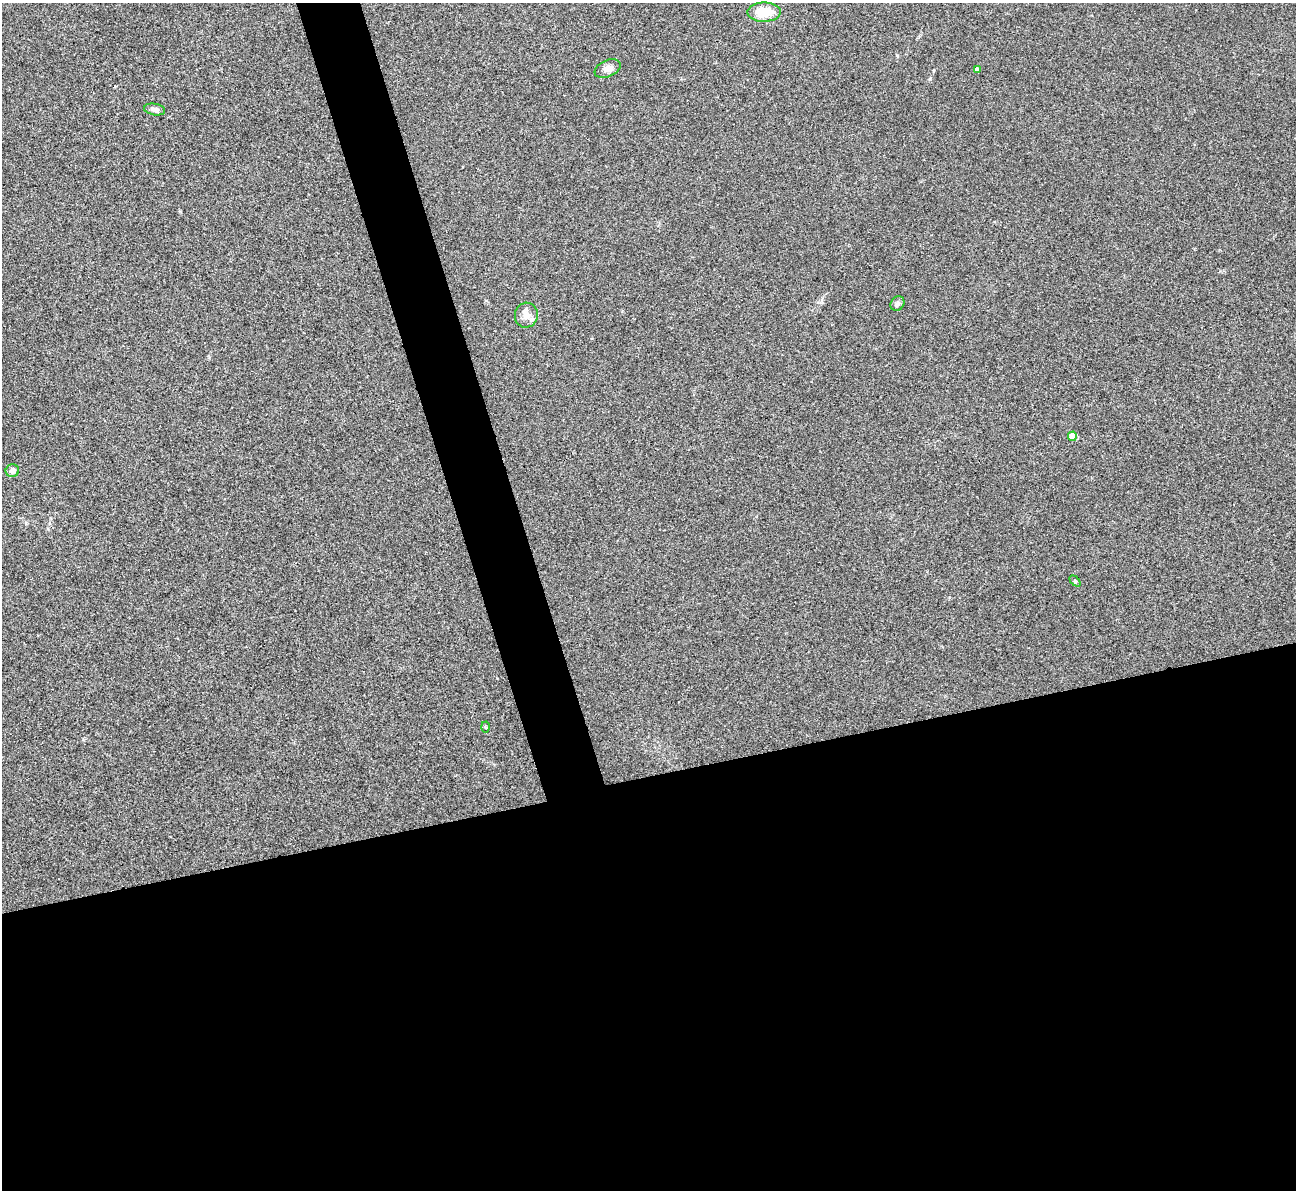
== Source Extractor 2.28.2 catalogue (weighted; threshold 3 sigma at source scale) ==
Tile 15 of 4 x 4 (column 3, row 4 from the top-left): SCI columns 2592-3885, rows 267-1454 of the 5180 x 5164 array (HDU 1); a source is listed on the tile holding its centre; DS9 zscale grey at full resolution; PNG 1298 x 1192 px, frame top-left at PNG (2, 3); each listed source drawn as its Kron ellipse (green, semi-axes under 4 px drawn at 4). Shown black and unused: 38% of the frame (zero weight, under 3 of 4 exposures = <1% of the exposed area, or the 3 px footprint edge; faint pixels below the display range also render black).
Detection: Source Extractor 2.28.2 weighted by HDU 2 'WHT'; one run over the whole footprint, this tile lists its part. Background 0.0653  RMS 0.005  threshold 0.0223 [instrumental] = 3 sigma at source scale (4.5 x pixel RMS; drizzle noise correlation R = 1.50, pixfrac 1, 0.05/0.05 arcsec/px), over >= 5 px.
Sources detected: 10; all 10 listed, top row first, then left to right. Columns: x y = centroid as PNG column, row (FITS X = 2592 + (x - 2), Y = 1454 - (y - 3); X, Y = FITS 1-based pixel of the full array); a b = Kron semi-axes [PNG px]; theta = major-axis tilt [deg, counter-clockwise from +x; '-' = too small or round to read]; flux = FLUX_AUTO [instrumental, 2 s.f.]
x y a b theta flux
764 12 17 9 1 10
608 69 14 8 24 2.9
977 69 4 4 - 1.5
155 109 10 5 -10 2.2
897 304 8 6 49 1.8
526 315 12 11 - 4
1072 436 4 4 - 7.5
12 471 7 6 - 2.6
1075 581 6 4 -45 0.59
486 727 5 3 - 0.49
Unlisted compact peaks at least as high as the median listed source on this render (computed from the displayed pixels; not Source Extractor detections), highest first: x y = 930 79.